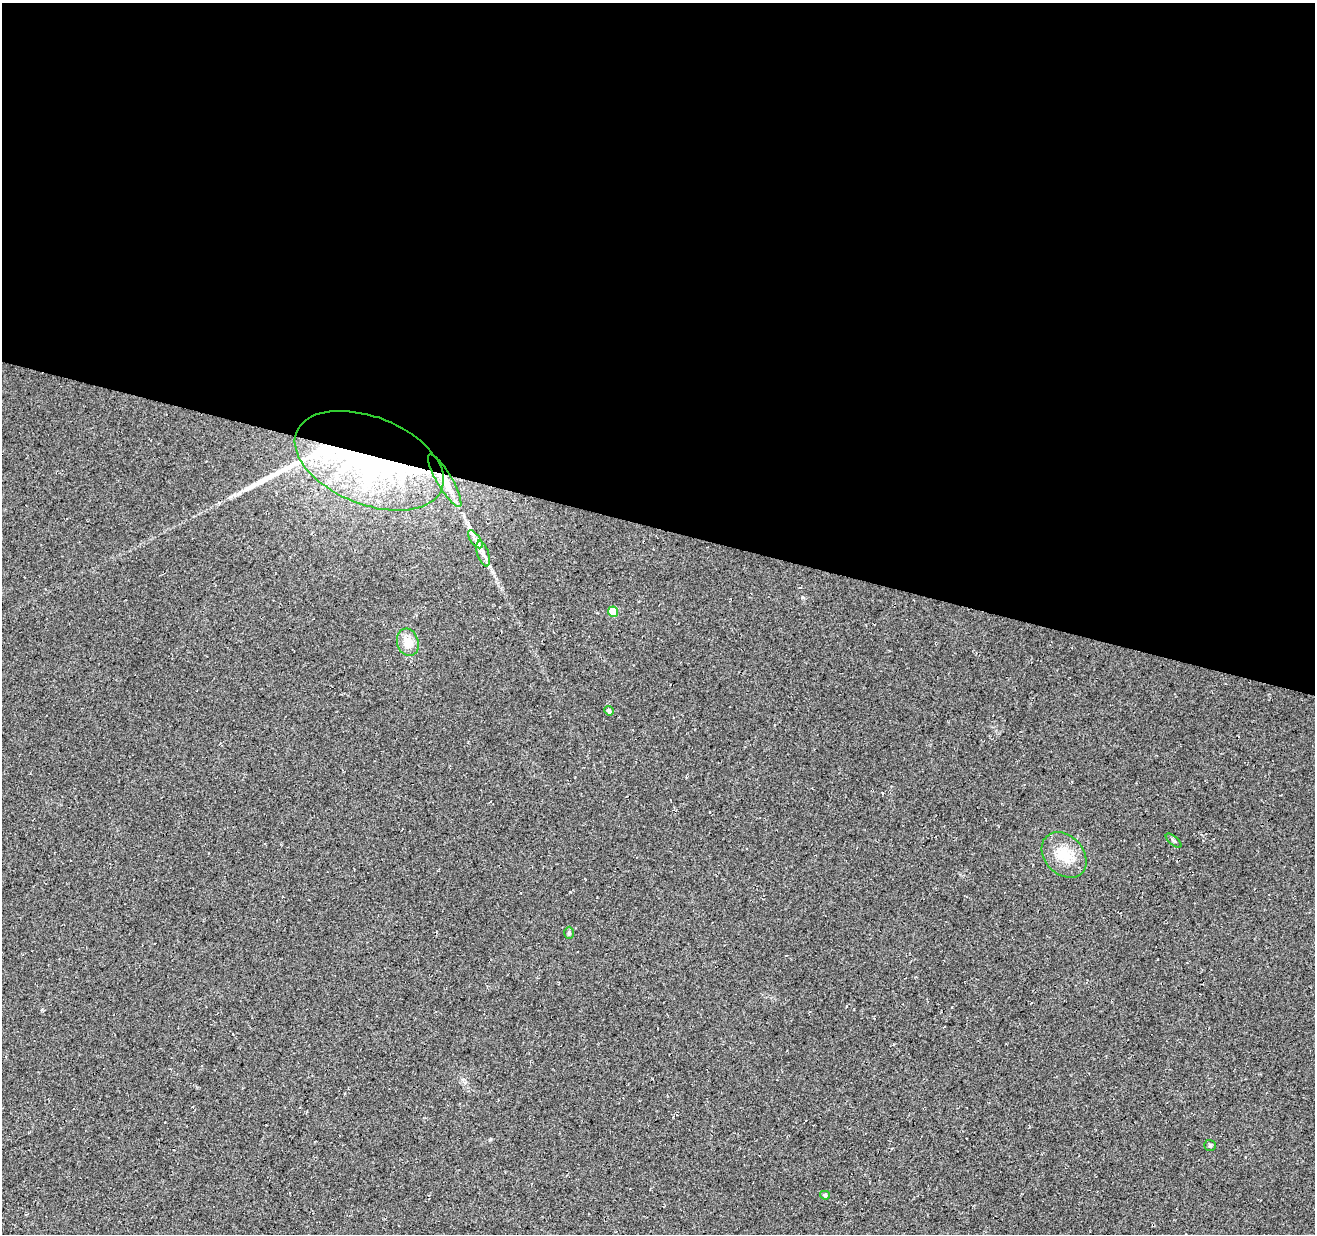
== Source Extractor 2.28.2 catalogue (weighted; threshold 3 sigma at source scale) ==
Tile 3 of 4 x 4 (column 3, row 1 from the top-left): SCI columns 2634-3946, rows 3977-5208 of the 5258 x 5429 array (HDU 1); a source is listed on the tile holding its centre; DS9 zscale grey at full resolution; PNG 1317 x 1236 px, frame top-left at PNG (2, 3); each listed source drawn as its Kron ellipse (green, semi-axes under 4 px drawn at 4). Shown black and unused: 43% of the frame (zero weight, under 3 of 4 exposures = <1% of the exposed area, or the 3 px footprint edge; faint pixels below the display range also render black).
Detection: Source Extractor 2.28.2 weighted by HDU 2 'WHT'; one run over the whole footprint, this tile lists its part. Background 0.0339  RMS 0.0092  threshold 0.0414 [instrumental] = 3 sigma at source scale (4.5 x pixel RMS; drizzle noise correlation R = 1.50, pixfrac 1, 0.0396/0.0396 arcsec/px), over >= 5 px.
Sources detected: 15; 1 inside a brighter object's white glare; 1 long thin detection or spike segment (spike, bleed or trail) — neither listed nor drawn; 1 inside a brighter listed object's ellipse — not listed separately; the other 12 listed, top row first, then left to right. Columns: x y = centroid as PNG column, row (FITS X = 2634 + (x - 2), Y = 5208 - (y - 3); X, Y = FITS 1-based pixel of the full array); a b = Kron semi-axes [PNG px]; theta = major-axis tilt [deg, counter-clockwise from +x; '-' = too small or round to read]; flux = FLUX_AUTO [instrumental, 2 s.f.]
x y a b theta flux
369 461 78 44 -22 220
445 481 30 7 -59 19
475 539 10 5 -55 3.8
483 554 13 5 -72 4.9
613 612 5 5 - 20
408 642 14 10 -72 11
609 711 5 4 - 3.3
1174 841 9 4 -40 1.6
1064 855 25 19 -46 24
569 933 6 5 - 1.5
1210 1145 6 5 - 1.4
825 1195 5 4 - 1.8
Overlapping masked pixels (flux is a lower limit): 2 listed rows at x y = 369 461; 445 481
Unlisted compact peaks at least as high as the median listed source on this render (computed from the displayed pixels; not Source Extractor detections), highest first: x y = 802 597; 490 1139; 570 892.